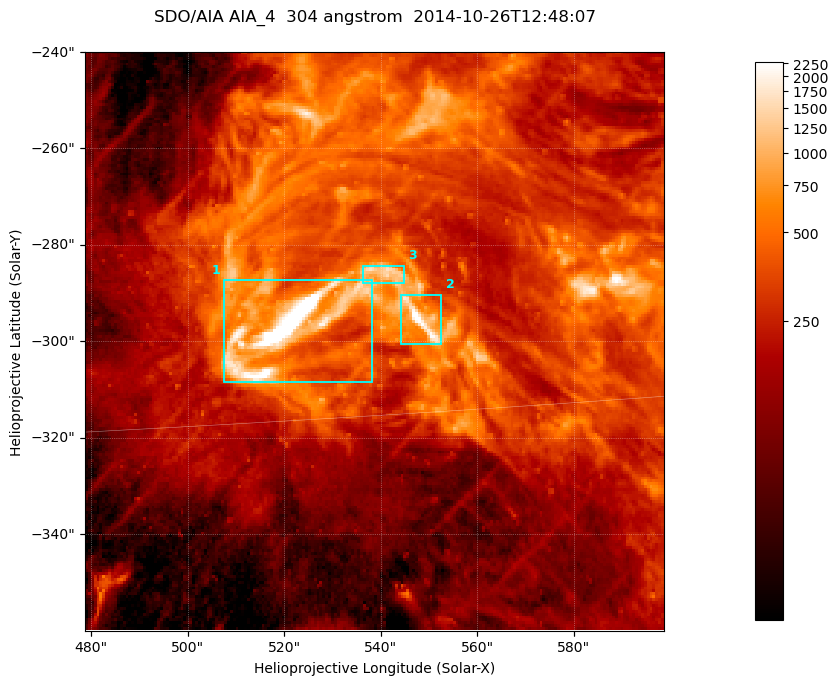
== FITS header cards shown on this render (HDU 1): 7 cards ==
TELESCOP= 'SDO/AIA '           / For AIA: SDO/AIA
INSTRUME= 'AIA_4   '           / For AIA: AIA_ATA1, AIA_ATA2, AIA_ATA3 or AIA_AT
WAVELNTH=                  304 / [angstrom] Wavelength
WAVEUNIT= 'angstrom'           / Wavelength unit: angstrom
DATE-OBS= '2014-10-26T12:48:07.124' / [ISO] Date when observation started; ISO 8
CTYPE1  = 'HPLN-TAN'           / CTYPE1; Typically HPLN
CTYPE2  = 'HPLT-TAN'           / CTYPE2; Typically HPLT

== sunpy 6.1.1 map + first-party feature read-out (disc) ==
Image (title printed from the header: SDO/AIA AIA_4  304 angstrom  2014-10-26T12:48:07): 200 x 200 px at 0.6 arcsec/px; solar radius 965 arcsec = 1609 px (partial field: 0.5% of the solar disc is inside the frame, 100% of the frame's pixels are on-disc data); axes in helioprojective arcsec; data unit not stated in the header (colour bar unlabelled)
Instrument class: DISC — disc imager (sunpy class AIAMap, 304 A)
Bright regions (active regions / flare kernels): reference = the on-disc median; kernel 3 px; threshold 5 sigma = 864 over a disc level ~234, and >= 1.15x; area >= 40 px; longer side >= 3 px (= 1.8 arcsec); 3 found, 3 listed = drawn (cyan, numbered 1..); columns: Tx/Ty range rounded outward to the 2 arcsec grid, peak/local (2 s.f.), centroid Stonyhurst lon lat
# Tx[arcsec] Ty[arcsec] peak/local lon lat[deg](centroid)
1 506..538 -310..-286 51 +34 -14
2 544..554 -302..-290 10 +36 -14
3 536..546 -288..-284 5.9 +35 -13